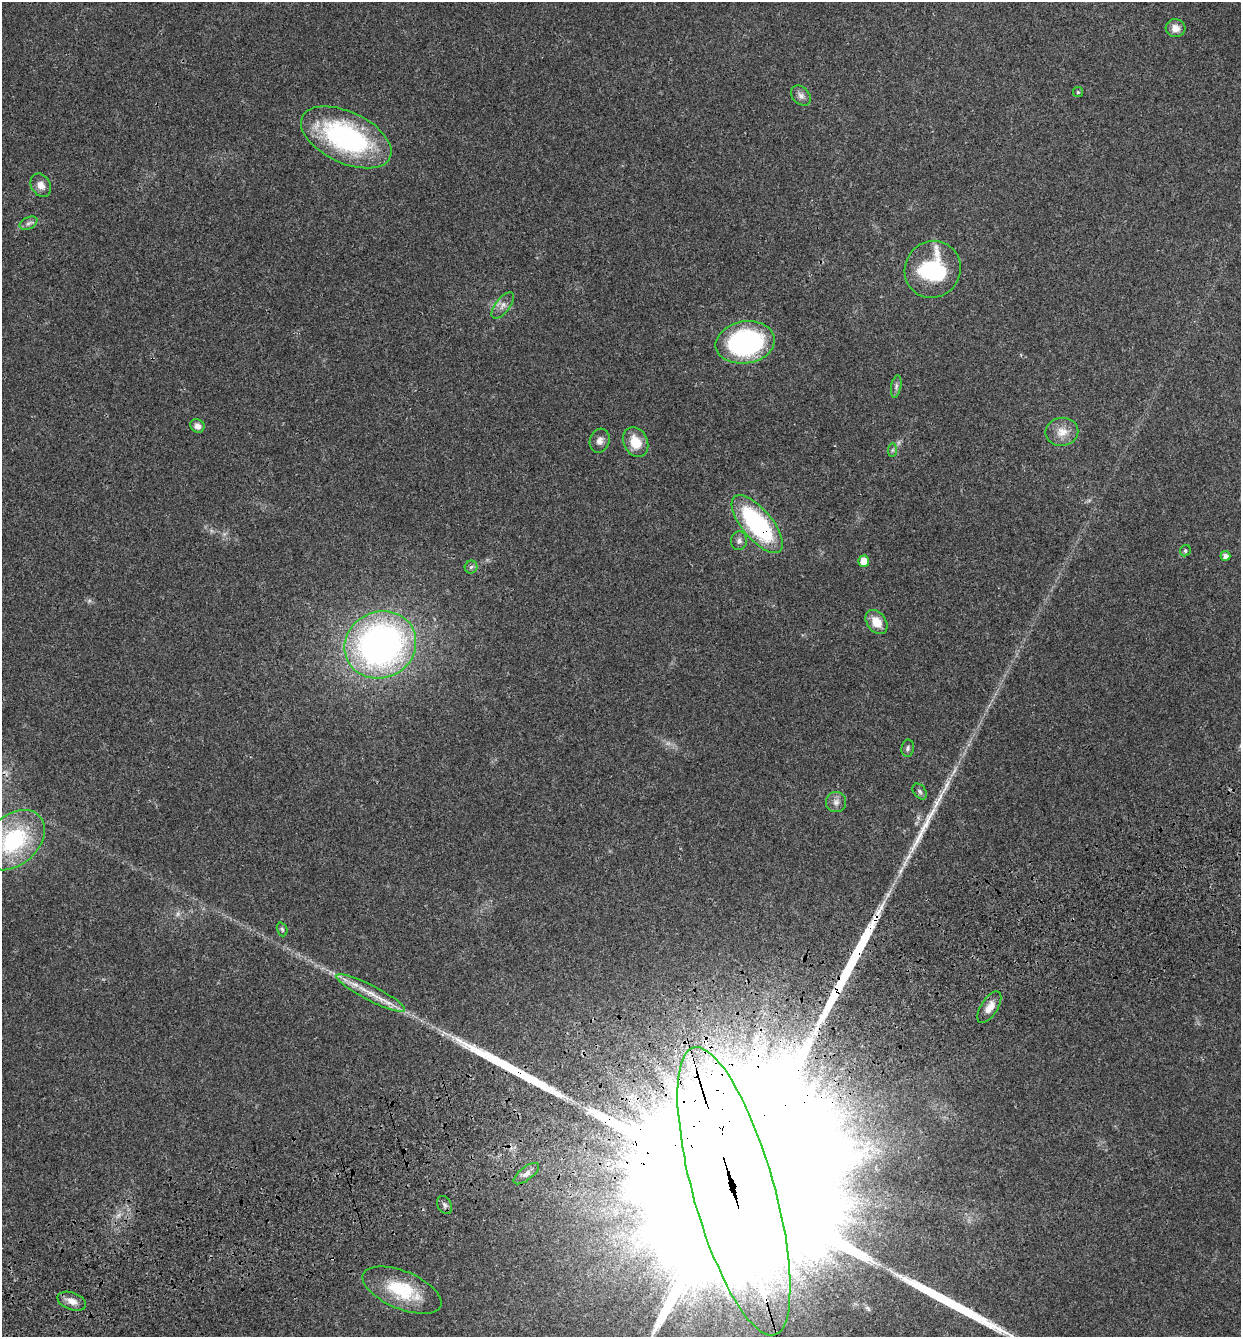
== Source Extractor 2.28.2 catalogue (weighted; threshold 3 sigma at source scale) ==
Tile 7 of 4 x 4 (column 3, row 2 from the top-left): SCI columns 2746-3984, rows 2793-4127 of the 5439 x 5585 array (HDU 1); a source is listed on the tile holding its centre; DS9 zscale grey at full resolution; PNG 1243 x 1339 px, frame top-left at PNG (2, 2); each listed source drawn as its Kron ellipse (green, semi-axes under 4 px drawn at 4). Shown black and unused: <1% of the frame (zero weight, under 3 of 4 exposures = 9% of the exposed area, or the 3 px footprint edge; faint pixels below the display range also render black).
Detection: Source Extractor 2.28.2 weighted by HDU 2 'WHT'; one run over the whole footprint, this tile lists its part. Background 0.0211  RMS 0.003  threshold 0.0134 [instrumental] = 3 sigma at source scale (4.5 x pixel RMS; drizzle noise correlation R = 1.50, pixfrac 1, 0.0396/0.0396 arcsec/px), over >= 5 px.
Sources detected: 42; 2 too faint to see at this stretch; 1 cosmic-ray / hot-pixel residue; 3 long thin detections or spike segments (spike, bleed or trail) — neither listed nor drawn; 1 inside a brighter listed object's ellipse — not listed separately; the other 35 listed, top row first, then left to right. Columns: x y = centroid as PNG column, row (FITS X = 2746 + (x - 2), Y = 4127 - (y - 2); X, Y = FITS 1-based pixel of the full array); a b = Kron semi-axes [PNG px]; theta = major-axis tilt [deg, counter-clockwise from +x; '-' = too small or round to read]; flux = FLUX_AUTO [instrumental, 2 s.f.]
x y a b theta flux
1176 28 10 9 - 2.4
1078 92 5 5 - 0.43
801 96 11 8 -46 1.4
346 137 48 25 -25 53
41 185 12 9 -59 2.1
28 223 9 6 27 1
933 269 29 27 53 25
503 305 15 7 51 1.8
745 342 30 21 9 58
896 386 11 5 79 0.9
197 426 7 6 - 1.6
1062 432 16 14 9 3.8
600 441 12 9 72 1.7
636 442 15 12 -62 5.4
892 450 7 4 89 0.51
757 524 35 15 -50 41
739 541 9 8 - 1.1
1185 551 6 5 - 0.55
1225 556 5 5 - 1.8
864 561 5 5 - 4.4
471 567 6 6 - 0.72
876 622 13 9 -53 4.4
380 645 36 33 26 130
908 748 8 6 81 0.77
920 791 9 6 -51 0.73
836 802 10 10 - 1.6
14 840 35 25 42 31
282 929 7 5 -70 0.54
371 993 38 7 -27 5.7
989 1007 18 8 58 3
526 1174 15 6 38 1.7
734 1191 149 40 -74 120000
444 1205 9 7 -61 0.92
402 1290 42 18 -23 16
72 1301 15 8 -20 2.7
Overlapping masked pixels (flux is a lower limit): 3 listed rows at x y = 757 524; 734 1191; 402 1290
Isophote crosses this tile's border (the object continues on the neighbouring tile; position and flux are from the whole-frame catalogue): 1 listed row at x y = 14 840